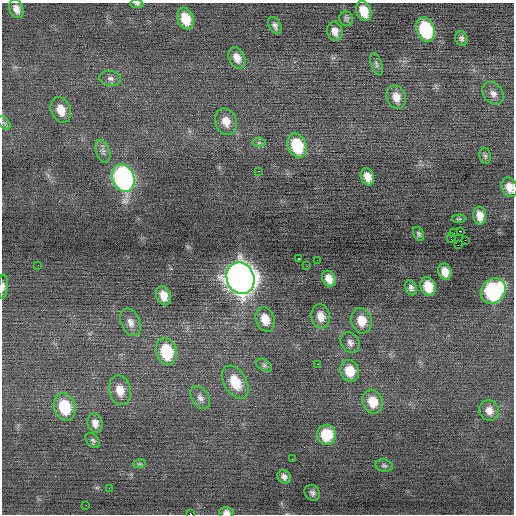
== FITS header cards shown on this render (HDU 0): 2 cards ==
NAXIS1  =                  512 / Axis length
NAXIS2  =                  512 / Axis length

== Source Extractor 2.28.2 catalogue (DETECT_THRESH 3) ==
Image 512 x 512 px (HDU 0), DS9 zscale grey, 1 PNG px = 1 image px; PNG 516 x 516 px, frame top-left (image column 1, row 512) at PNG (2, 3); each listed source drawn as its Kron ellipse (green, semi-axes under 4 px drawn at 4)
Background -0.053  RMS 0.7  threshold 2.1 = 3 sigma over >= 5 px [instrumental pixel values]
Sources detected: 72; all 72 listed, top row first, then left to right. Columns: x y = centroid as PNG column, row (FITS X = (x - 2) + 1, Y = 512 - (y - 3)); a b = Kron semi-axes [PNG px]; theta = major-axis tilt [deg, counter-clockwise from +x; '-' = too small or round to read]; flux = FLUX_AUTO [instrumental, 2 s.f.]
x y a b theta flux
137 4 6 4 -10 77
16 9 10 7 -68 300
364 11 10 7 -67 770
185 18 11 8 -70 1100
346 19 7 7 - 110
275 26 9 5 -64 170
426 30 12 9 -70 3500
335 31 9 7 -75 320
461 38 7 6 - 150
237 58 11 8 -65 400
376 64 11 5 -72 140
110 78 11 7 -8 210
493 93 12 9 -51 300
396 97 12 9 -69 510
61 110 13 9 -67 620
226 122 14 11 -72 540
4 123 8 4 -44 110
259 143 7 4 0 84
297 146 12 9 -69 2000
103 151 12 7 -70 200
485 156 8 5 -82 110
259 171 3 2 - 190
367 177 9 6 -72 440
123 178 14 11 -70 14000
509 187 10 7 -69 490
480 216 9 6 -83 440
458 219 7 4 5 59
460 231 2 2 - 430
453 233 2 2 - 22
419 234 7 5 -65 91
451 238 4 2 - 850
465 240 2 2 - 63
458 245 2 2 - 680
298 259 3 2 - 72
317 260 3 2 - 36
38 265 2 2 - 27
307 266 3 2 - 71
445 272 8 6 -72 470
240 278 16 13 -70 64000
329 279 8 6 -62 440
3 286 12 4 86 140
428 286 9 7 -69 900
411 288 8 5 -63 160
493 291 14 11 45 7000
164 296 10 7 -70 540
321 316 12 9 -81 480
265 319 12 9 -72 720
361 321 13 10 -78 840
130 322 14 9 -68 350
350 343 11 9 -56 230
166 351 14 10 -75 2300
318 364 3 2 - 110
264 365 8 5 -31 120
350 371 11 9 -70 1000
235 382 18 11 -59 1300
120 390 15 11 -77 620
200 398 13 8 -57 270
373 402 12 10 -69 810
64 407 14 10 -72 1900
489 410 10 9 - 400
95 423 10 7 -79 290
326 435 10 9 - 1500
93 440 9 5 -47 110
292 459 2 2 - 56
139 464 6 4 17 68
384 466 9 6 -14 110
284 477 7 6 - 200
109 488 2 2 - 100
312 493 8 7 - 160
86 505 3 2 - 34
226 512 7 5 -2 200
190 514 3 2 - 1800
At the frame edge (FLAGS 8, measured only in part): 5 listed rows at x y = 137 4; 509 187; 3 286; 226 512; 190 514